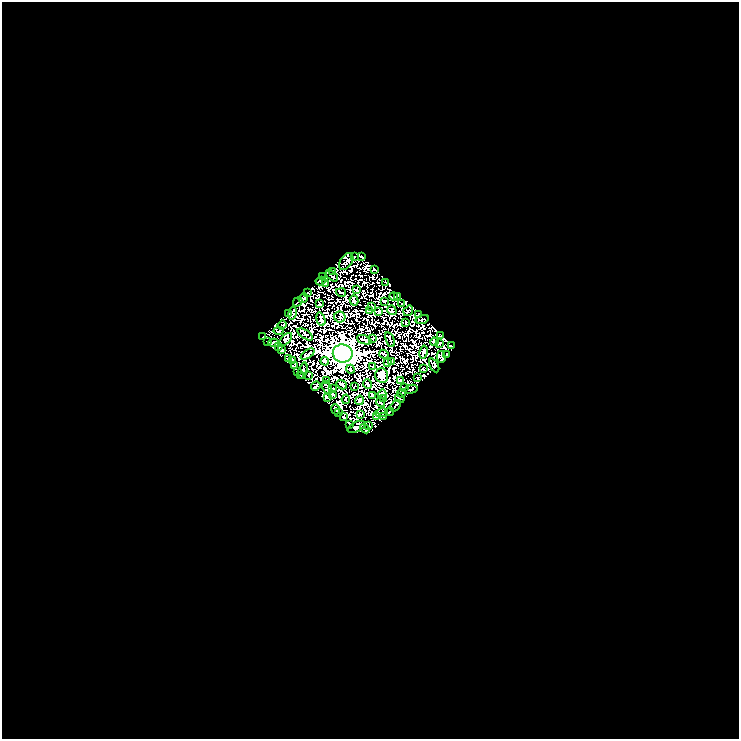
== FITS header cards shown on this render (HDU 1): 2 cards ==
NAXIS1  =                  737
NAXIS2  =                  737

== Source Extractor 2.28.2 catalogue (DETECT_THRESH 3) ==
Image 737 x 737 px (HDU 1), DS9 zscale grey, 1 PNG px = 1 image px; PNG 741 x 741 px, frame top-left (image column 1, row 737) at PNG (2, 2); each listed source drawn as its Kron ellipse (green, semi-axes under 4 px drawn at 4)
Background 0.233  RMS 0.044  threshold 0.131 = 3 sigma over >= 5 px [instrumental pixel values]
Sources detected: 104; all 104 listed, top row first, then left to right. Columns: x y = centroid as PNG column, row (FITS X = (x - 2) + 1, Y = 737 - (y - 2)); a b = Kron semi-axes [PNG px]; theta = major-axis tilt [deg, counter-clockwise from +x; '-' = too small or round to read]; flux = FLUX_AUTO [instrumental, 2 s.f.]
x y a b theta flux
354 256 2 2 - 2.1
362 257 3 2 - 2.2
346 262 9 6 55 4.1
374 269 2 2 - 1.7
333 272 3 2 - 1.3
332 276 7 2 -40 2.1
323 277 3 2 - 2
320 281 5 3 - 2.4
385 282 3 3 - 1.2
325 284 3 2 - 2.2
357 290 4 2 - 3
341 292 5 2 - 1.1
307 293 3 2 - 3
394 296 4 2 - 1.4
398 296 4 2 - 2.5
303 298 5 3 - 3.7
354 301 5 2 - 2.3
384 301 3 2 - 2.1
298 302 5 2 - 2.4
319 304 3 2 - 2.1
402 304 2 2 - 1.4
372 307 3 2 - 2.1
370 310 2 2 - 1.4
392 310 5 4 - 3.6
379 311 4 2 - 2.1
408 311 6 2 54 2.4
289 313 4 2 - 1.8
292 313 6 3 77 1.3
419 315 4 2 - 2.4
340 317 5 5 - 4.1
321 319 7 2 -73 3.7
422 319 7 2 16 2.1
406 322 4 2 - 1.9
282 325 4 2 - 1.3
278 331 5 4 - 1.4
305 334 9 3 -34 2.8
440 335 3 3 - 3.3
263 336 3 2 - 0.77
373 338 3 2 - 2.2
286 339 8 3 44 2.1
364 340 8 3 -21 2
390 340 8 2 -69 2.3
267 342 3 2 - 2.1
434 342 4 2 - 1.8
274 343 5 3 - 4.7
439 343 4 2 - 1.7
278 346 2 2 - 2.5
451 346 3 2 - 3.3
282 350 3 2 - 2.4
423 352 6 3 79 3.3
343 353 10 9 - 5400
308 354 8 2 34 4.1
384 354 5 2 - 2.7
447 354 3 2 - 2.5
441 357 6 3 -75 4.1
288 359 3 2 - 3.3
292 360 3 2 - 1.8
325 361 4 3 - 5
387 362 3 3 - 3
391 362 3 3 - 2
434 365 7 3 -63 3.6
294 366 4 3 - 2.7
373 367 3 2 - 1.9
350 369 4 2 - 4
423 369 3 2 - 3.1
297 371 3 2 - 1.7
303 371 8 2 73 3.1
309 375 3 2 - 1.7
301 376 3 2 - 1.6
382 376 7 6 - 51
418 378 2 2 - 1.9
326 380 3 2 - 2.3
401 381 3 2 - 2.6
368 384 5 2 - 4
342 385 5 2 - 3.6
316 386 5 2 - 3
355 386 3 2 - 1.9
405 387 3 2 - 1.9
327 388 7 3 -67 1.5
333 388 3 2 - 2.3
411 389 6 2 15 3.4
401 393 4 3 - 3.5
332 394 3 2 - 2.9
382 394 5 3 - 3.6
372 395 3 2 - 3.2
328 397 4 3 - 3.5
400 398 5 2 - 2.6
346 399 5 2 - 2.4
383 399 3 2 - 1.7
360 400 4 3 - 4.6
381 402 5 2 - 2.5
396 406 6 2 52 3.3
336 409 5 3 - 6.7
390 412 4 2 - 2.2
338 413 3 2 - 3.3
381 413 6 3 9 0.45
360 415 3 2 - 2.5
343 417 3 2 - 1.8
376 417 3 2 - 3.6
384 417 3 2 - 2.1
350 424 3 2 - 2.3
369 426 4 2 - 2.1
356 427 9 5 26 11
365 429 5 4 - 5.1